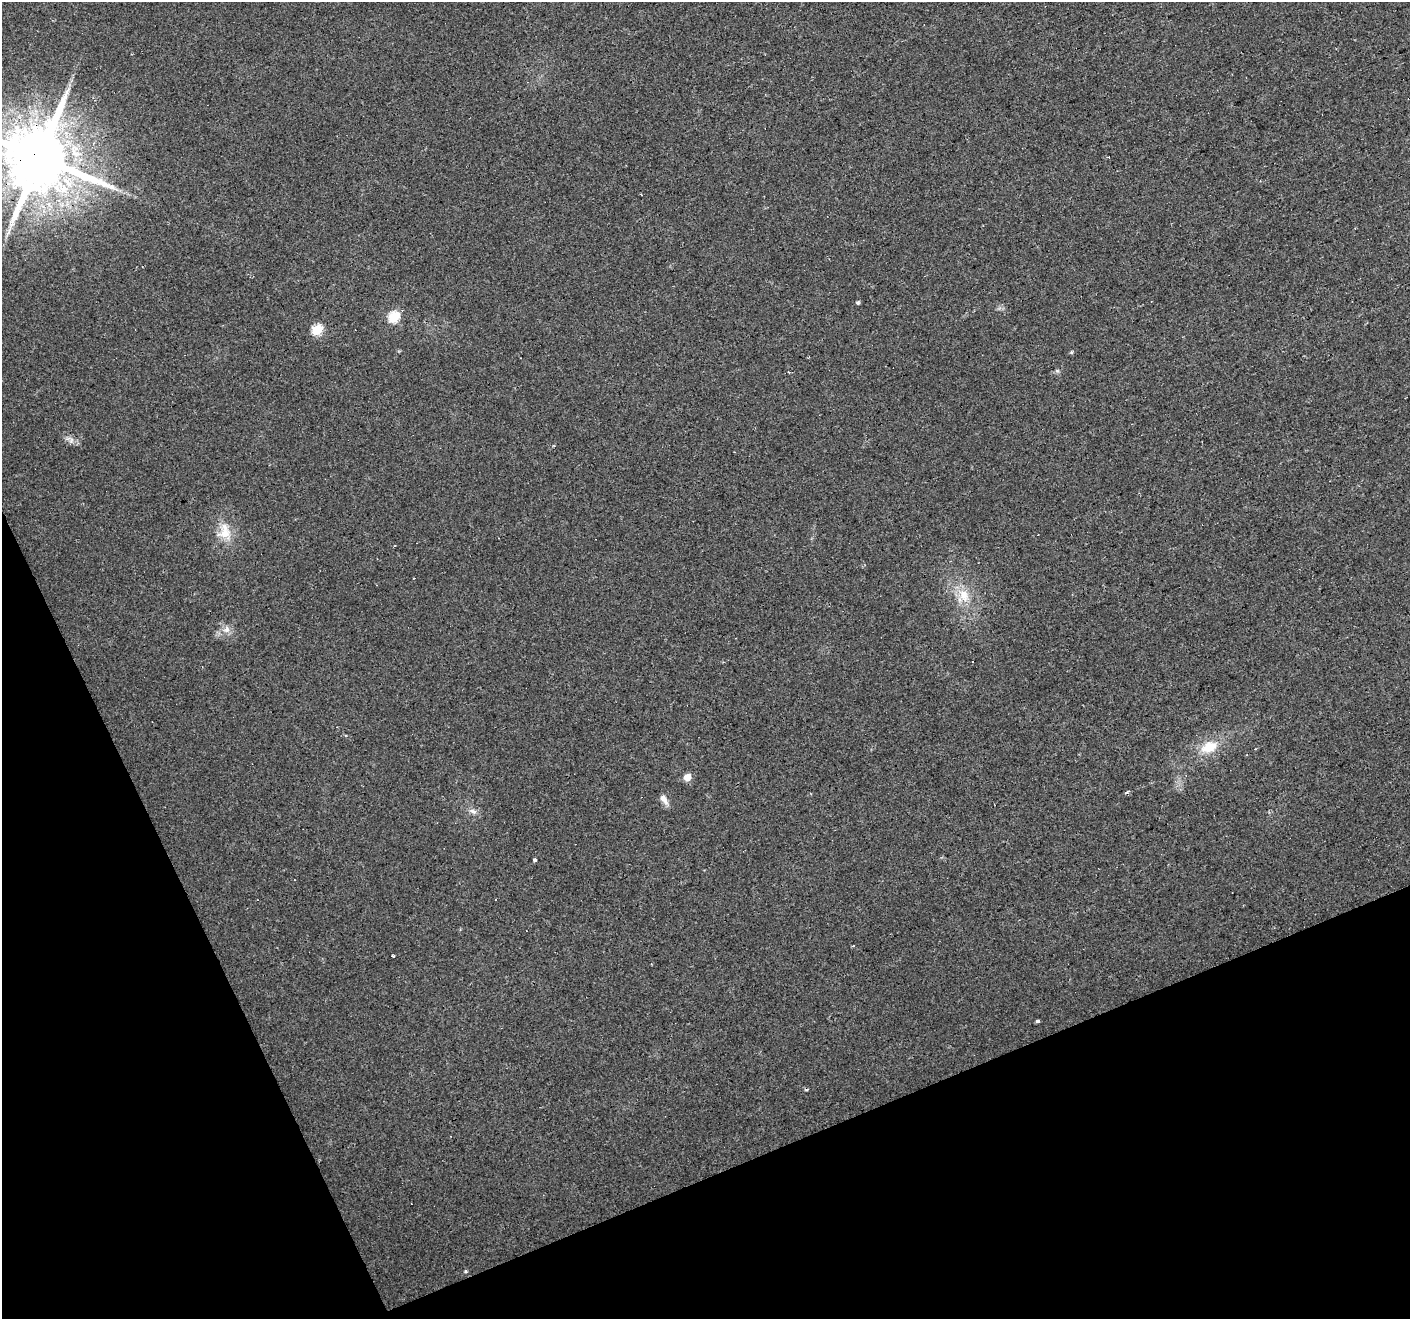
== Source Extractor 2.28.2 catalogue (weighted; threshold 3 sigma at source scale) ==
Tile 14 of 4 x 4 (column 2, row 4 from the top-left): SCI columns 1409-2816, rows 84-1400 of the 5631 x 5490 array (HDU 1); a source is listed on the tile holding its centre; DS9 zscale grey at full resolution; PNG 1412 x 1321 px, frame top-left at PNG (2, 2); no overlay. Shown black and unused: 21% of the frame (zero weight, under 2 of 3 exposures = <1% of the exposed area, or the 3 px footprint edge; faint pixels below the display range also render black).
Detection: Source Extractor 2.28.2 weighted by HDU 2 'WHT'; one run over the whole footprint, this tile lists its part. Background 0.034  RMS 0.0061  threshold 0.0276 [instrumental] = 3 sigma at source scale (4.5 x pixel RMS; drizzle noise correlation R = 1.50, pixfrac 1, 0.0396/0.0396 arcsec/px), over >= 5 px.
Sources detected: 31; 11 cosmic-ray / hot-pixel residue — not listed; the other 20 listed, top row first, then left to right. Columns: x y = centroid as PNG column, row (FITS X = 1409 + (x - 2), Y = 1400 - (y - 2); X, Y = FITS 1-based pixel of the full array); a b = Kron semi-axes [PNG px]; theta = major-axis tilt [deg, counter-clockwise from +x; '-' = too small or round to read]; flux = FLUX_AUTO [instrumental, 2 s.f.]
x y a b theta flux
94 143 5 4 - 1.2
40 157 19 17 20 7400
858 303 4 4 - 1
394 317 6 5 - 46
317 330 6 5 - 39
1057 371 6 5 - 1
71 440 9 5 71 1.8
224 532 24 18 -85 13
964 595 19 13 -55 11
226 629 11 9 64 4
345 735 4 2 - 0.6
1209 747 23 14 24 14
687 777 5 5 - 10
664 799 14 7 -55 3.9
473 811 11 6 -23 2.8
534 860 4 3 - 4.7
853 946 3 2 - 0.64
393 956 3 3 - 2.3
1037 1021 4 3 - 4.8
466 1271 5 4 - 0.75
Overlapping masked pixels (flux is a lower limit): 1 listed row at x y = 40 157
Isophote crosses this tile's border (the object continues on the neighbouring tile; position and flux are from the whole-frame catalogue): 1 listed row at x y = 40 157